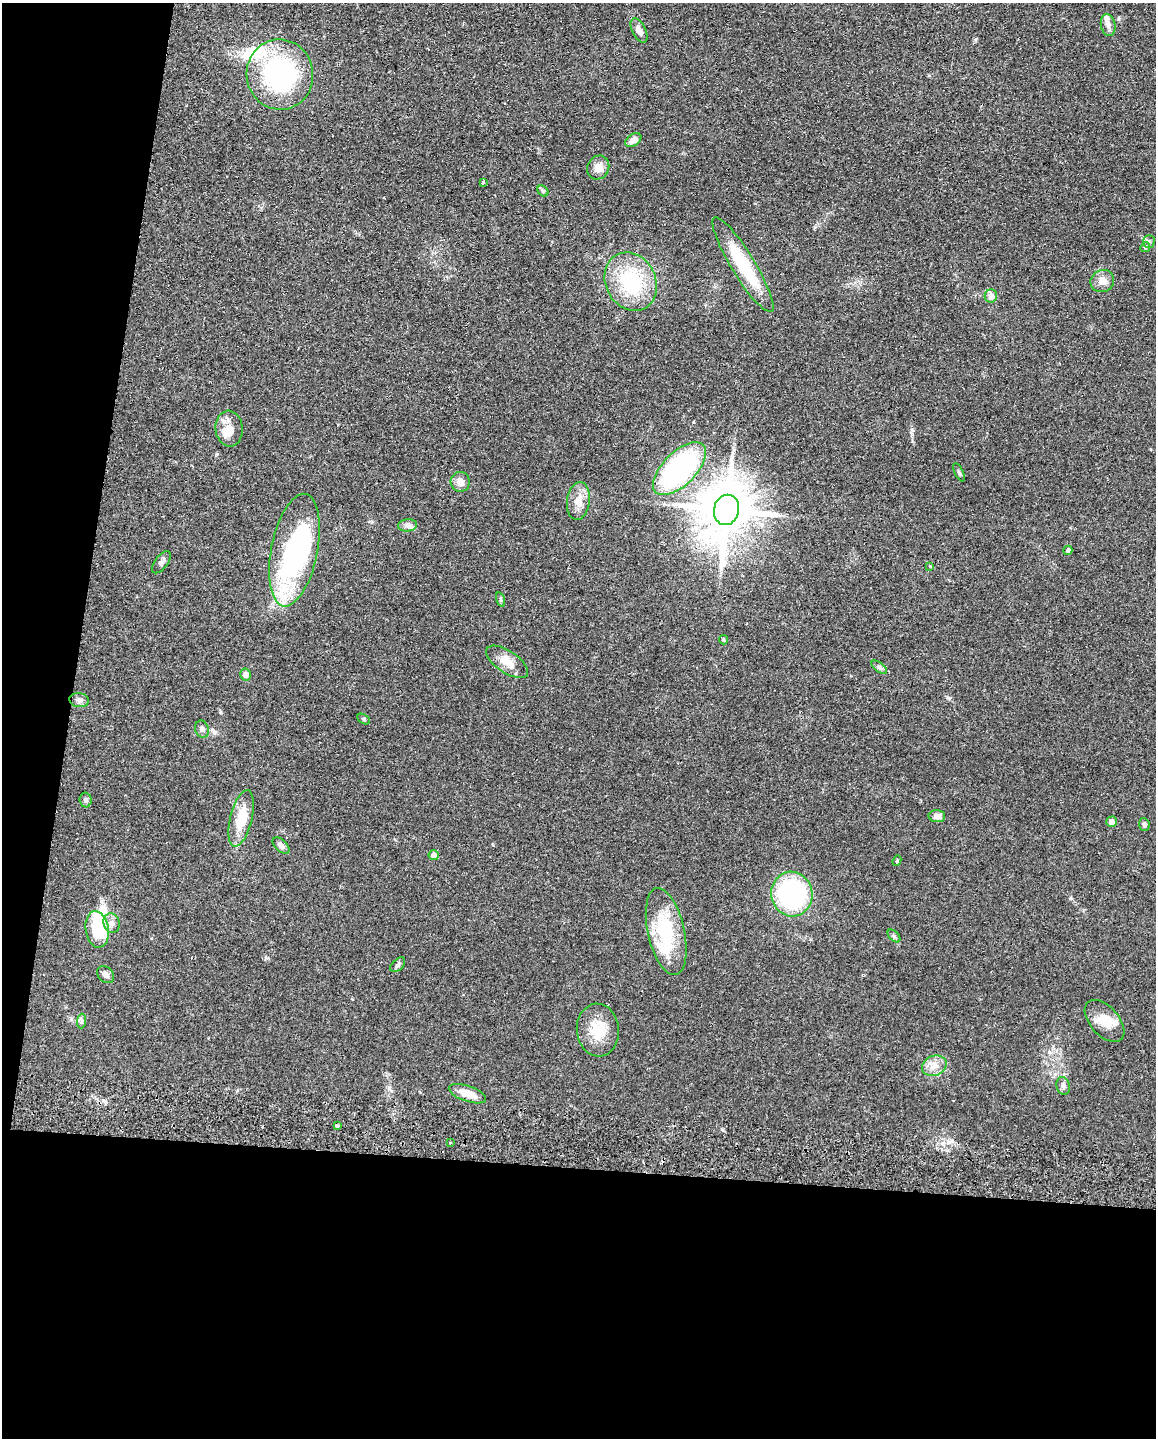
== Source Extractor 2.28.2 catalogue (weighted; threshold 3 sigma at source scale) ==
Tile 9 of 4 x 3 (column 1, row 3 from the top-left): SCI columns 9-1162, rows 166-1601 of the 4634 x 4751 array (HDU 1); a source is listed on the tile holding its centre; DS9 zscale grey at full resolution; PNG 1158 x 1440 px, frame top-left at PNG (2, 3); each listed source drawn as its Kron ellipse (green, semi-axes under 4 px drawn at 4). Shown black and unused: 25% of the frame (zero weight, under 2 of 3 exposures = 3% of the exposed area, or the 3 px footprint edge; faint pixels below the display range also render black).
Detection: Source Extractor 2.28.2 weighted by HDU 2 'WHT'; one run over the whole footprint, this tile lists its part. Background 0.122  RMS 0.0096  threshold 0.0434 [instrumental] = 3 sigma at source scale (4.5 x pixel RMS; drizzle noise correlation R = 1.50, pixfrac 1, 0.05/0.05 arcsec/px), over >= 5 px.
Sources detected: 68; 5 inside a brighter object's white glare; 2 cosmic-ray / hot-pixel residue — neither listed nor drawn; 6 inside a brighter listed object's ellipse — not listed separately; the other 55 listed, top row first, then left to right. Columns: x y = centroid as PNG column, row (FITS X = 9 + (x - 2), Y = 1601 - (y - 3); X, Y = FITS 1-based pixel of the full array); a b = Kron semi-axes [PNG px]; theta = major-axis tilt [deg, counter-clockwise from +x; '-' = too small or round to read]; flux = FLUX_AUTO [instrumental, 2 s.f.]
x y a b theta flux
1108 25 11 7 -78 4.7
639 30 13 6 -63 6.3
280 75 35 33 -82 140
633 140 9 6 35 6.3
598 168 12 10 58 7.9
483 183 4 3 - 1.4
543 191 6 4 -46 1.5
1149 242 6 5 - 2
1145 247 5 4 - 1.3
743 265 55 12 -58 53
1102 281 12 11 - 7.6
631 282 30 25 -63 68
991 296 6 6 - 7.4
229 429 18 13 -84 12
679 469 33 16 45 160
959 472 10 3 -65 1.6
460 482 10 9 - 6.9
578 501 19 11 82 11
727 510 15 12 79 5500
408 525 9 6 6 3.4
294 550 57 23 79 160
1068 550 5 4 - 3.1
161 562 13 6 52 3.3
930 566 4 4 - 0.79
501 599 7 3 -71 1.4
723 640 5 4 - 1.4
507 662 24 11 -34 13
879 667 9 4 -36 2.1
245 675 6 5 - 4.5
79 700 10 7 -9 3.5
364 719 7 4 -29 1.4
202 729 9 6 -70 3
86 800 7 6 - 2.3
937 816 8 6 -3 5
241 818 29 11 76 26
1111 822 5 5 - 5.8
1144 824 6 5 - 2.2
281 846 10 6 -43 3.2
434 855 5 5 - 6.2
897 861 5 4 - 1.3
792 894 22 20 -79 140
112 923 10 8 -72 5.4
97 929 18 11 -81 55
666 932 44 18 -77 55
894 936 8 4 -45 1.8
398 965 9 5 45 2.2
106 975 9 7 -46 3.9
81 1021 7 4 88 1.9
1104 1021 25 14 -49 16
598 1030 26 21 -85 26
934 1066 12 10 23 8.6
1063 1086 9 6 -73 3.3
467 1094 19 7 -19 12
337 1126 3 3 - 1.6
450 1143 3 2 - 0.76
Unlisted compact peaks at least as high as the median listed source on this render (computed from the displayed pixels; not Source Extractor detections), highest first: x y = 217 454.